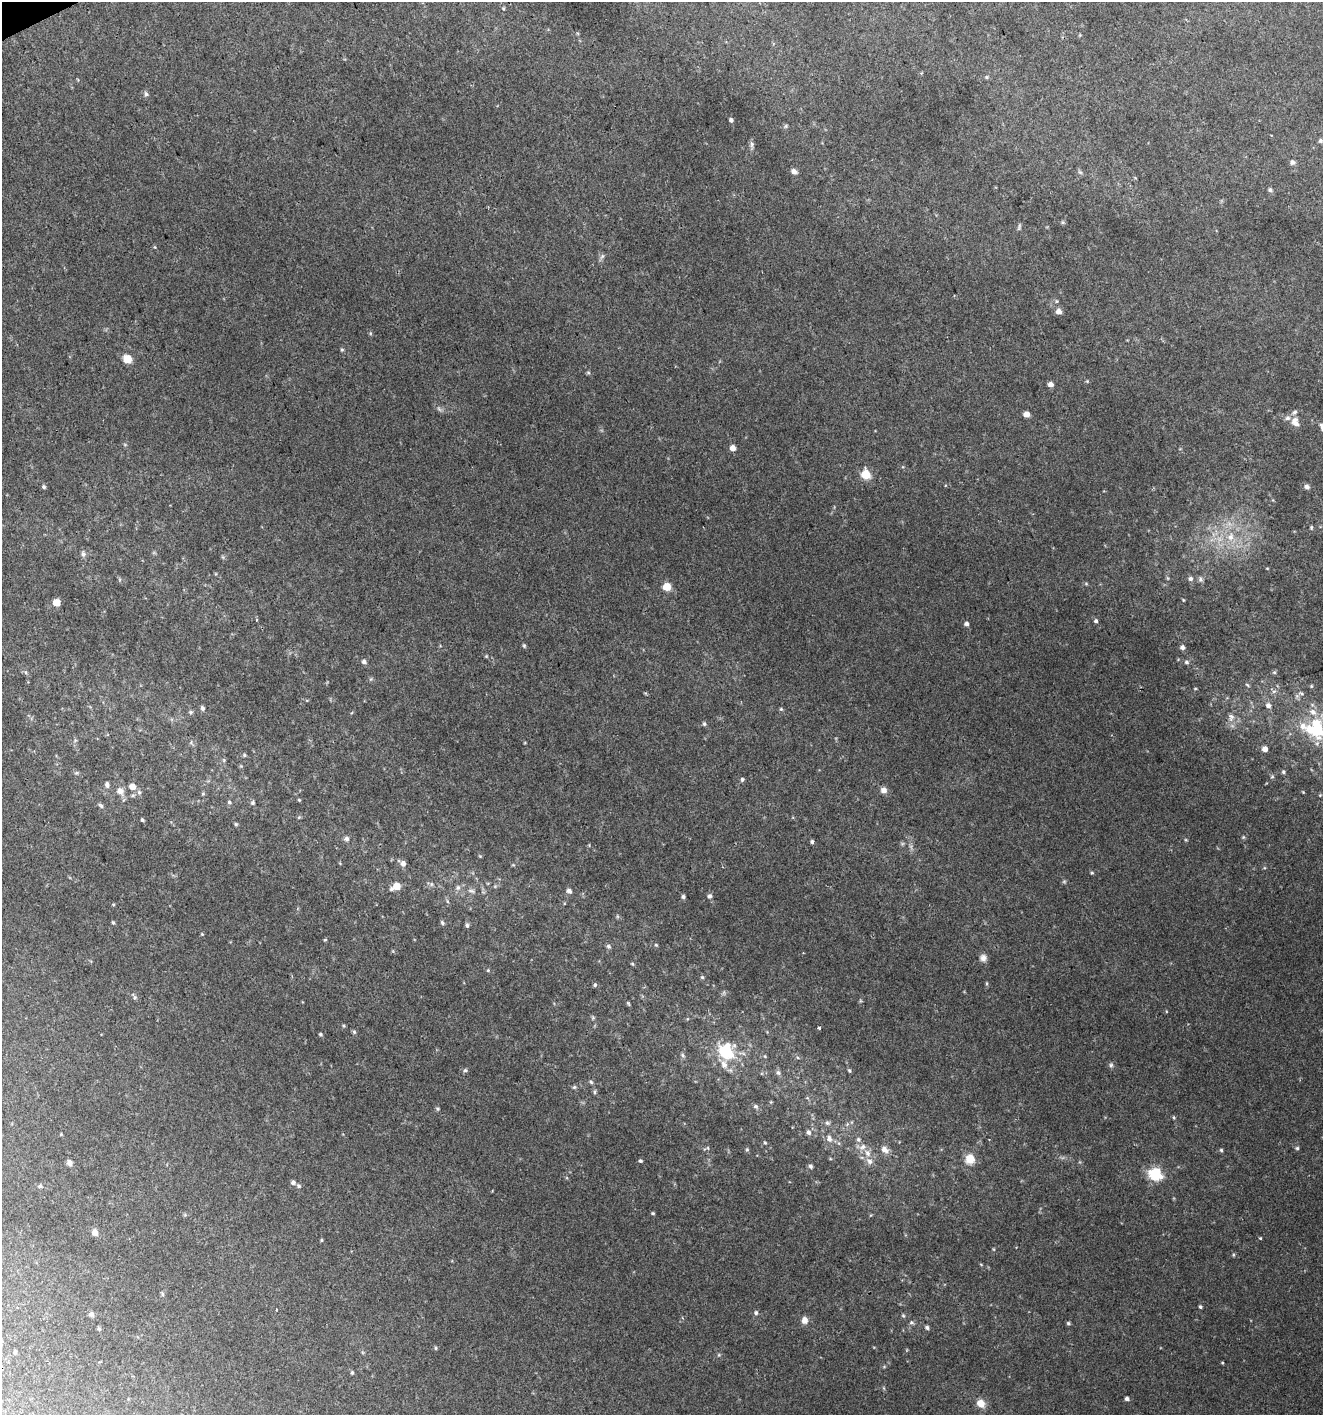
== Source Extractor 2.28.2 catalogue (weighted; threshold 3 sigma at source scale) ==
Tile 11 of 4 x 4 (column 3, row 3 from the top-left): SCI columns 2732-4052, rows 1418-2830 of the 5518 x 5657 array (HDU 1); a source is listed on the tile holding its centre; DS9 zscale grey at full resolution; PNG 1325 x 1417 px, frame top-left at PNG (2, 2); no overlay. Shown black and unused: <1% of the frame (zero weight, under 2 of 3 exposures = <1% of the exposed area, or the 3 px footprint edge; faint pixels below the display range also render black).
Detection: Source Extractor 2.28.2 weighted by HDU 2 'WHT'; one run over the whole footprint, this tile lists its part. Background 0.0377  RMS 0.0054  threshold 0.0243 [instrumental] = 3 sigma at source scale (4.5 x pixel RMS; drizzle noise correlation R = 1.50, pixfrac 1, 0.0396/0.0396 arcsec/px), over >= 5 px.
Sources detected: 149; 6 inside a brighter listed object's ellipse — not listed separately; the other 143 listed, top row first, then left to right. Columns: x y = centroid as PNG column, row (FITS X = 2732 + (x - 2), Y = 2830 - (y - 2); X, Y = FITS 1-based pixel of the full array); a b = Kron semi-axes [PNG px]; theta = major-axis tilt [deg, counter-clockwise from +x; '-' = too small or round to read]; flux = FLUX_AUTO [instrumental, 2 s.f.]
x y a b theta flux
146 94 7 5 -63 1.1
731 120 4 4 - 1.2
1320 141 6 5 - 0.96
752 144 6 5 - 1.2
1292 162 6 6 - 1.2
794 171 7 6 - 2
1270 190 6 4 -74 1
1019 227 11 2 90 0.8
602 256 7 4 55 1.1
1059 311 5 5 - 3.2
342 350 5 4 - 0.71
127 359 6 5 - 14
588 372 6 3 -20 0.65
1050 384 5 4 - 2.6
1026 414 5 4 - 4
1295 422 14 9 -66 4.2
1322 427 11 5 -74 1.7
732 448 5 5 - 3.2
866 474 5 5 - 21
44 487 5 5 - 0.85
1307 487 5 4 - 2
1311 527 5 4 - 0.58
1231 537 12 8 77 4.7
83 554 7 6 - 1.4
1190 578 6 6 - 1.4
1200 579 7 6 - 1.2
667 587 5 5 - 13
1183 600 4 3 - 0.42
56 602 5 5 - 9.2
256 620 3 3 - 3.6
1096 621 5 4 - 1.1
966 624 5 5 - 1.5
524 646 5 5 - 0.66
1182 647 6 6 - 1.4
364 662 6 5 - 1.3
1186 662 6 5 - 0.94
1274 672 5 5 - 0.74
25 673 5 3 - 0.81
1247 685 6 3 -45 0.62
1311 686 5 3 - 0.51
1195 689 5 3 - 0.42
1268 705 7 6 - 1.9
202 708 7 5 -63 1
781 709 5 4 - 0.6
191 712 5 5 - 0.79
1231 717 11 8 80 2.8
704 724 5 4 - 0.77
1316 729 19 17 -41 31
1265 749 5 5 - 3.3
244 755 5 4 - 0.71
1283 772 5 4 - 0.78
1272 777 6 3 19 0.58
742 779 6 5 - 0.8
107 784 8 5 -87 1.3
132 787 6 5 - 4.3
884 790 7 6 - 2.8
120 791 9 8 - 2.8
139 792 6 6 - 1.1
299 800 4 4 - 0.54
229 802 5 4 - 0.82
253 803 5 5 - 0.93
101 805 9 4 -41 0.98
142 820 3 3 - 0.78
236 824 5 5 - 0.62
1243 837 4 4 - 0.59
347 839 6 6 - 1.4
812 842 5 4 - 0.83
403 863 7 6 - 2.3
1092 873 5 3 - 0.55
431 884 6 4 -72 0.83
396 886 7 5 25 8.9
458 888 7 6 - 1.4
472 891 9 4 -26 1.3
569 891 5 5 - 2
709 896 6 6 - 1.3
683 897 5 5 - 1.1
113 923 5 4 - 0.71
442 923 7 4 -70 0.83
467 925 6 4 -80 1.1
202 934 4 4 - 0.47
325 940 4 3 - 0.63
656 945 4 4 - 0.56
608 946 6 5 - 0.96
983 958 9 8 - 2.4
702 977 5 4 - 0.59
595 985 5 5 - 0.85
135 997 5 3 - 0.7
628 1003 7 3 -55 0.65
820 1028 3 3 - 2.2
354 1032 5 5 - 0.72
321 1034 4 4 - 0.75
726 1051 17 14 -58 23
683 1055 6 4 -87 0.88
765 1056 5 3 - 0.48
1111 1065 6 5 - 0.98
465 1070 6 5 - 0.82
849 1071 5 4 - 0.73
778 1073 7 5 -66 1.2
591 1082 6 4 -45 0.77
574 1087 6 5 - 0.81
595 1092 6 4 -90 0.76
756 1106 6 6 - 1.2
438 1109 5 5 - 0.71
1174 1117 5 4 - 0.6
827 1123 7 5 -4 1.2
808 1132 7 6 - 1.5
829 1139 10 7 -78 2.6
858 1139 6 6 - 1.2
765 1142 5 4 - 0.63
1297 1148 5 5 - 0.72
747 1150 5 5 - 0.71
884 1150 9 7 -35 3.2
1221 1150 5 3 - 0.59
867 1153 10 8 -72 3.3
970 1159 8 8 - 8.7
640 1161 4 4 - 0.79
69 1163 6 5 - 2.1
810 1166 6 5 - 1
1155 1174 6 6 - 66
293 1182 6 5 - 1.4
40 1186 6 5 - 0.93
299 1186 6 5 - 0.87
653 1213 4 3 - 0.59
95 1232 8 7 - 2.5
1260 1238 4 3 - 0.43
321 1240 5 3 - 0.49
1233 1255 5 3 - 0.54
162 1294 6 4 -88 0.73
1200 1307 5 3 - 0.74
756 1313 6 4 -77 0.97
91 1314 7 6 - 1.3
903 1316 5 4 - 0.68
804 1320 8 7 - 3.2
911 1322 7 5 -17 0.93
1068 1323 5 4 - 0.64
927 1328 5 5 - 1.2
99 1329 5 5 - 0.73
436 1348 5 3 - 0.61
15 1352 5 3 - 0.77
1222 1363 4 3 - 0.43
352 1373 5 4 - 0.64
1127 1399 4 4 - 1.4
981 1403 9 8 - 5.2
Isophote crosses this tile's border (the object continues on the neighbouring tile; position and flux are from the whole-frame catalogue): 2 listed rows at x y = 1322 427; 1316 729